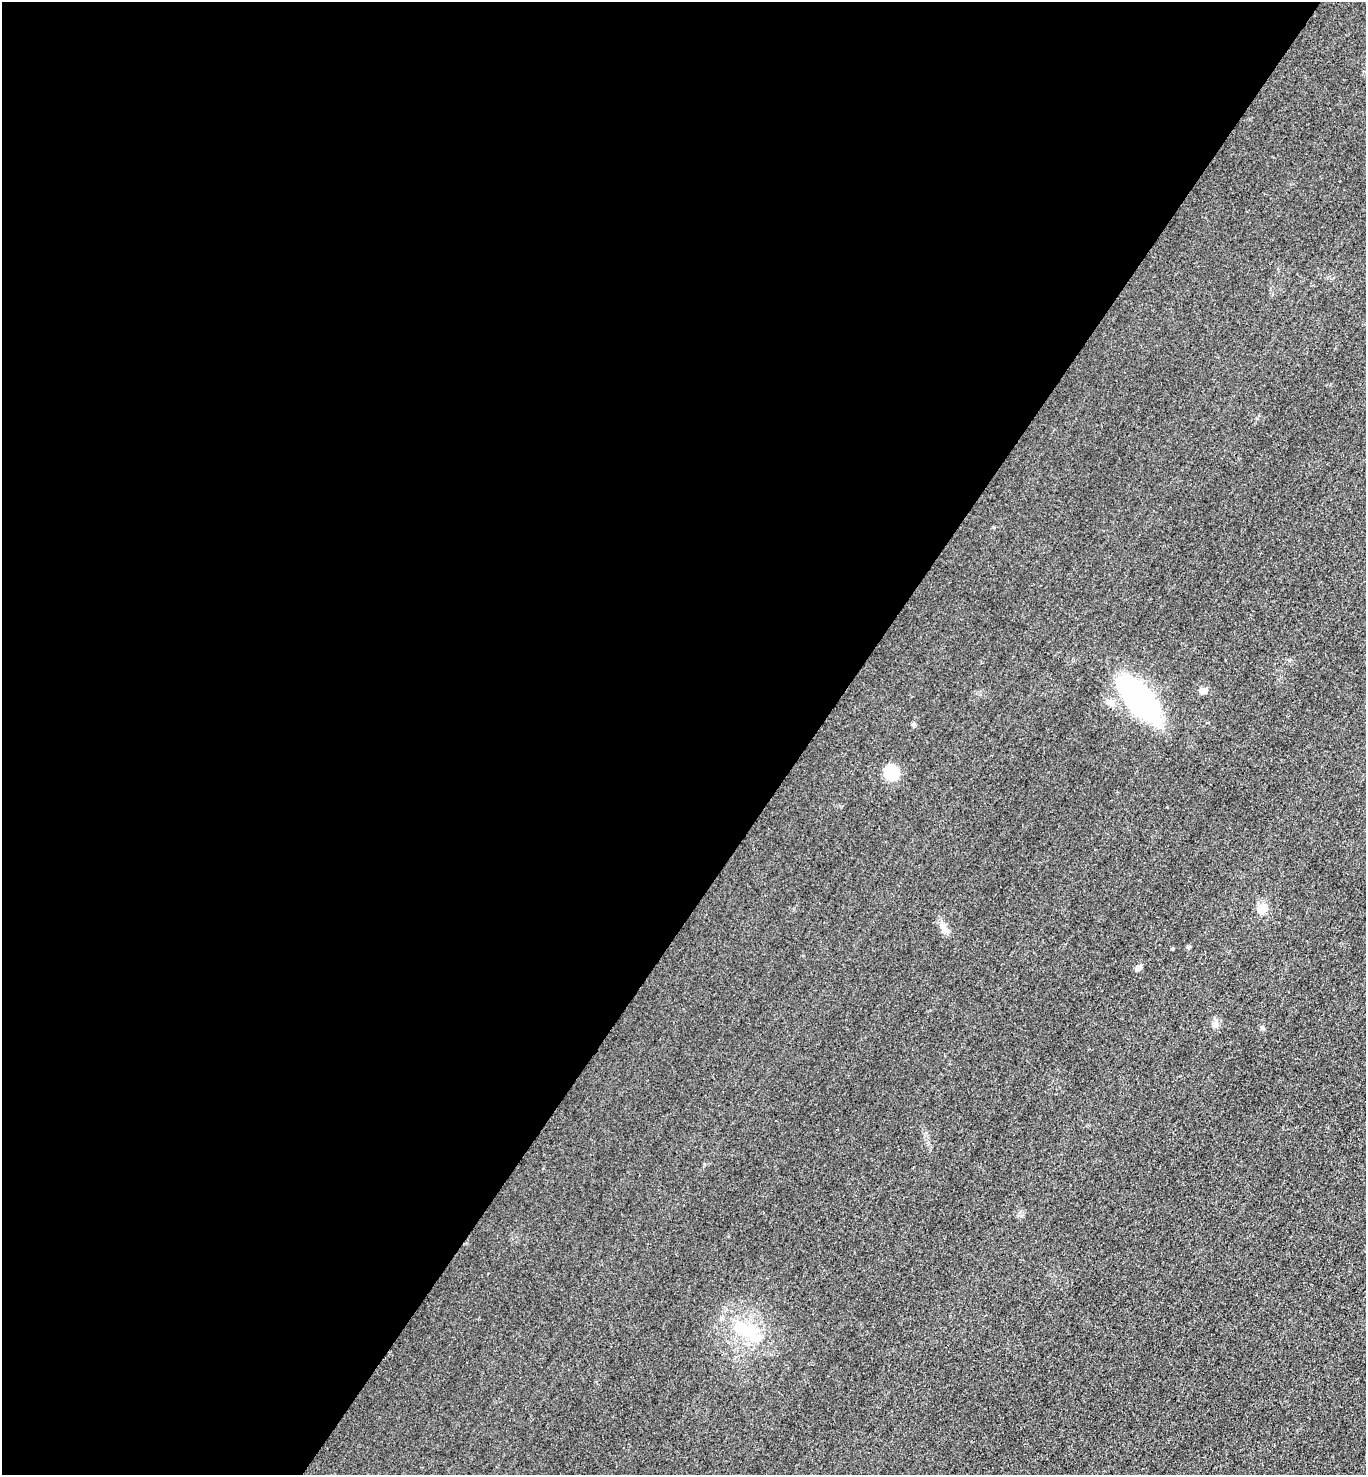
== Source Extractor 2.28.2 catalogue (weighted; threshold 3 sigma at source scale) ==
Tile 5 of 4 x 4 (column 1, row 2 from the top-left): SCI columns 164-1527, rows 2960-4432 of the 5923 x 5917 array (HDU 1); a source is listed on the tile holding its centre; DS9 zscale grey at full resolution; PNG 1368 x 1477 px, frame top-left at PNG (2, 2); no overlay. Shown black and unused: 59% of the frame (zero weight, under 3 of 4 exposures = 1% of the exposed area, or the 3 px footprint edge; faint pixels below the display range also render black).
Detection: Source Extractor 2.28.2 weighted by HDU 2 'WHT'; one run over the whole footprint, this tile lists its part. Background 0.0209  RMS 0.0058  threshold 0.0262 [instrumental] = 3 sigma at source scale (4.5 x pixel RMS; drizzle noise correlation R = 1.50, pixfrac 1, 0.05/0.05 arcsec/px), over >= 5 px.
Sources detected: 10; all 10 listed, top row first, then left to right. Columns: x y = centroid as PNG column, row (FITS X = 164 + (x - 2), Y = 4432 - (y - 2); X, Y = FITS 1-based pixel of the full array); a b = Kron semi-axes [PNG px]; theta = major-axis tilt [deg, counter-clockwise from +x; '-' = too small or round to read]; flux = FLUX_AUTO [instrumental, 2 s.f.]
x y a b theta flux
1203 691 11 8 15 2.5
1140 700 54 22 -50 110
1110 702 9 7 -36 2.5
891 772 16 14 -53 15
1262 908 11 10 - 6.2
943 927 18 4 -57 2.9
1188 947 5 5 - 0.9
1138 968 9 6 50 2
1215 1025 8 7 - 2.1
746 1330 43 16 -27 25
Unlisted compact peaks at least as high as the median listed source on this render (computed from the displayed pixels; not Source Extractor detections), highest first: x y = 1262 1028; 913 724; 1173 949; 994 527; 704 1164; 1257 418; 1289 660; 1021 1216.